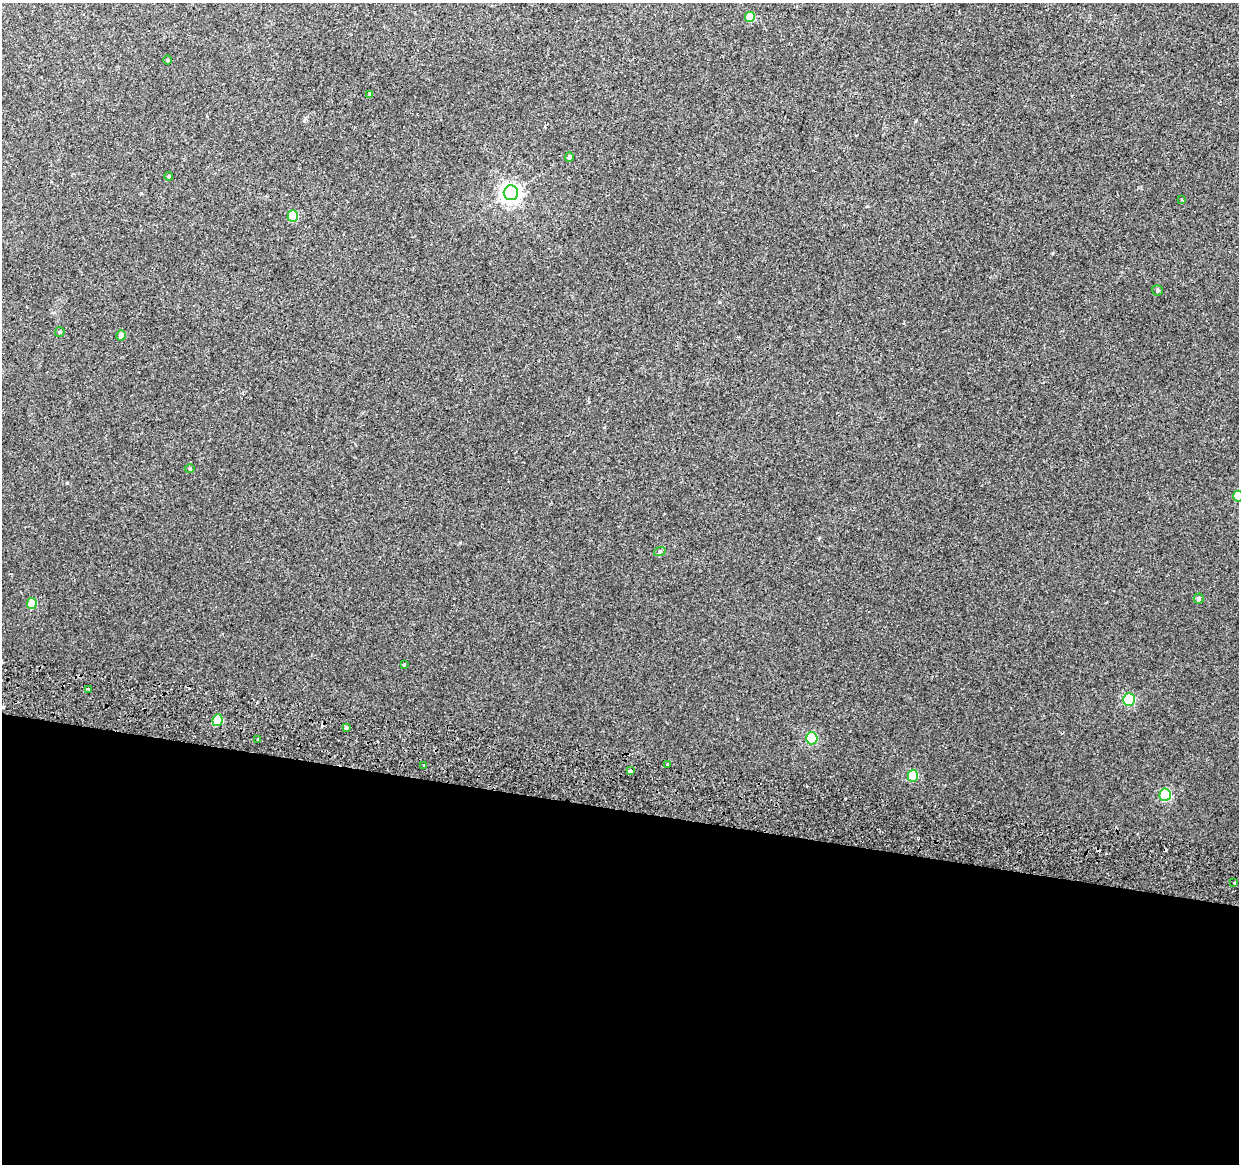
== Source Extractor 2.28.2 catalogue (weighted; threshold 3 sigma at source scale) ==
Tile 14 of 4 x 4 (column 2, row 4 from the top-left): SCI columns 1250-2486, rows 282-1443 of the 4984 x 5270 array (HDU 1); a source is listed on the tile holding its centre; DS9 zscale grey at full resolution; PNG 1241 x 1166 px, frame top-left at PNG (2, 3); each listed source drawn as its Kron ellipse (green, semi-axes under 4 px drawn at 4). Shown black and unused: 31% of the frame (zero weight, under 2 of 3 exposures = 3% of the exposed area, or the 3 px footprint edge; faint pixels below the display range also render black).
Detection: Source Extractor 2.28.2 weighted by HDU 2 'WHT'; one run over the whole footprint, this tile lists its part. Background 0.00417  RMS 0.0043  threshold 0.0193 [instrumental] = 3 sigma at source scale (4.5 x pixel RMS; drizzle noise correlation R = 1.50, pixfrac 1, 0.0396/0.0396 arcsec/px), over >= 5 px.
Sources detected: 35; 6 cosmic-ray / hot-pixel residue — neither listed nor drawn; the other 29 listed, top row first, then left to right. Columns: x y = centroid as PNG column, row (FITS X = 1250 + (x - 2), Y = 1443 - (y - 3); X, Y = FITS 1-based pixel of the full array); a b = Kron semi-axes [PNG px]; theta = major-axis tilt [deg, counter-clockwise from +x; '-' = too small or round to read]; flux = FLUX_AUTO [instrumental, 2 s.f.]
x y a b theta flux
750 17 5 5 - 10
167 60 5 3 - 0.38
370 94 4 3 - 0.96
569 157 5 4 - 1.2
169 176 4 4 - 0.44
511 193 7 7 - 210
1181 200 3 3 - 0.53
293 216 6 5 - 16
1157 290 5 5 - 0.73
60 332 5 4 - 0.58
121 335 5 4 - 2.5
190 468 5 3 - 0.38
1238 496 5 5 - 14
660 551 6 3 18 0.49
1199 599 5 5 - 1
32 604 5 5 - 10
404 664 3 2 - 0.41
89 689 3 2 - 1
1129 700 6 6 - 42
217 720 6 5 - 20
346 727 4 3 - 2
812 738 6 5 - 37
258 739 3 3 - 1.1
667 764 3 2 - 0.37
424 765 3 2 - 0.42
630 771 4 3 - 3.4
913 776 6 5 - 20
1165 795 6 5 - 38
1234 883 3 2 - 0.62
Overlapping masked pixels (flux is a lower limit): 2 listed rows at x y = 217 720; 630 771
Isophote crosses this tile's border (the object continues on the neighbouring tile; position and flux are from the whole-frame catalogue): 1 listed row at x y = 1238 496
Unlisted compact peaks at least as high as the median listed source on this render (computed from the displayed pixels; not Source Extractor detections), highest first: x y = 67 483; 1053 253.